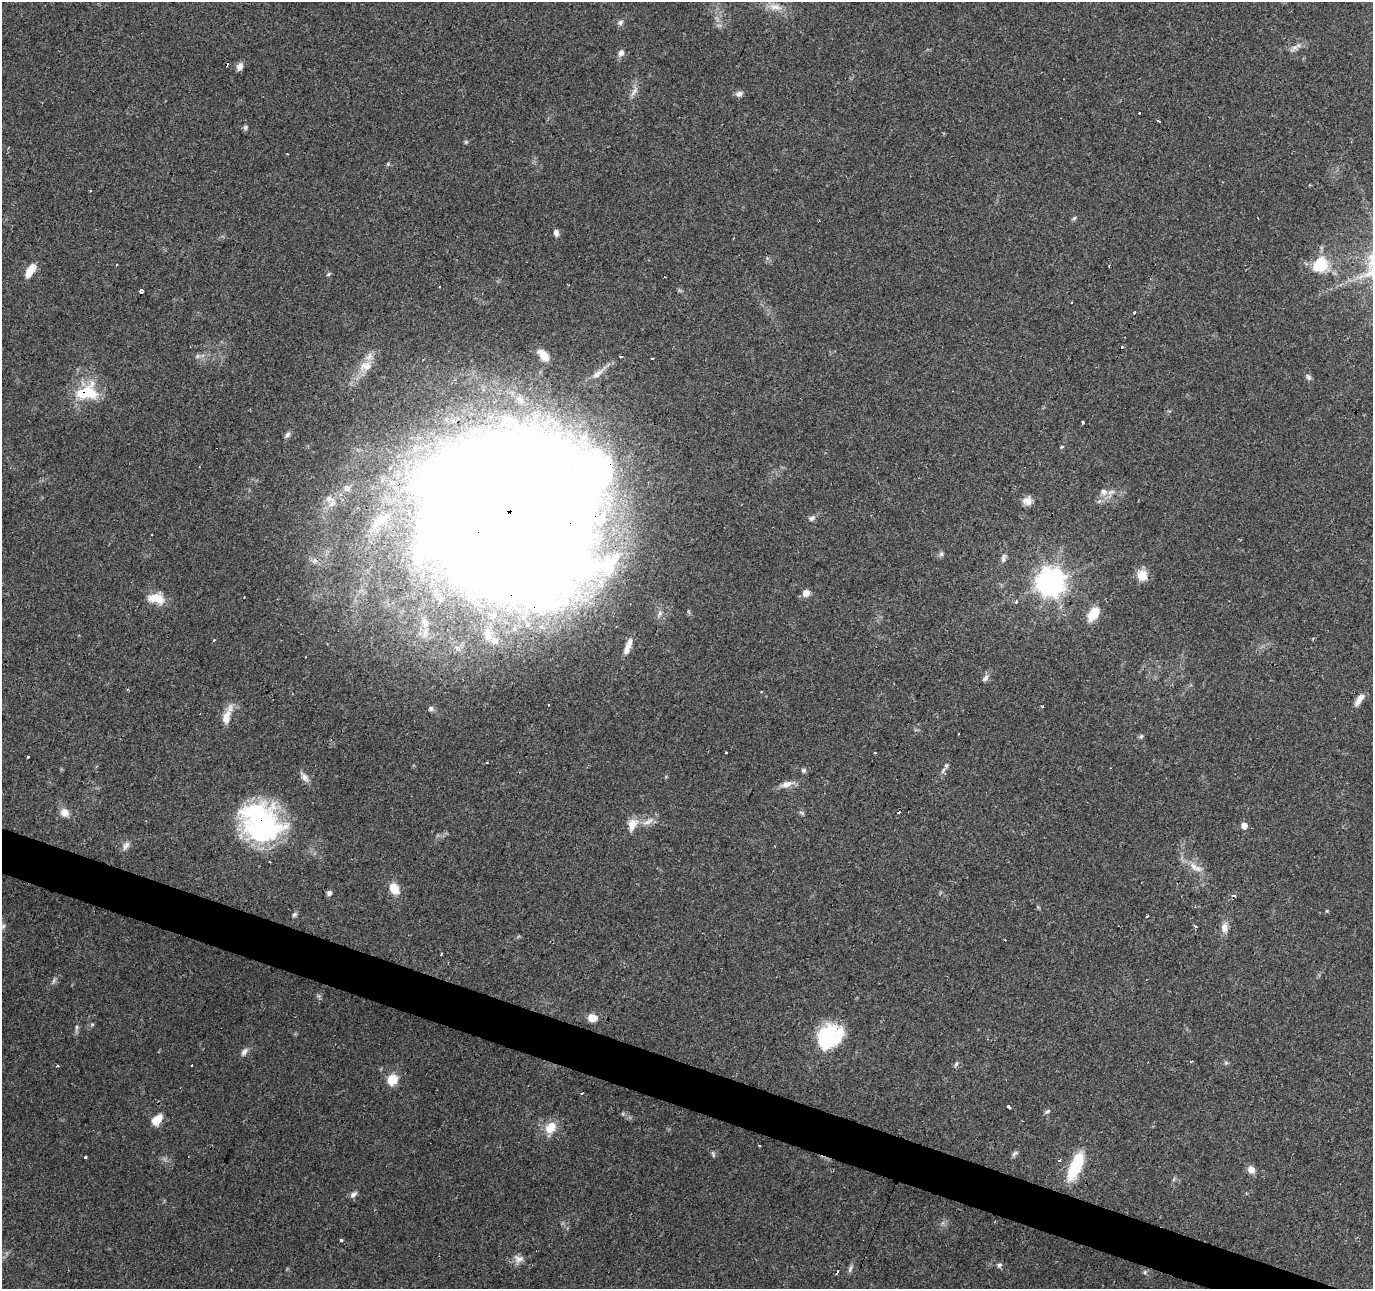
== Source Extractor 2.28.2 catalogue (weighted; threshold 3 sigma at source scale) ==
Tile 6 of 4 x 4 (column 2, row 2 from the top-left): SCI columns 1380-2750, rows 2851-4137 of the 5493 x 5634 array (HDU 1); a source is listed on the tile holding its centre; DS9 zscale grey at full resolution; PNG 1375 x 1291 px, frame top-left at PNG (2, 2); no overlay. Shown black and unused: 3% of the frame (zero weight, under 2 of 3 exposures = <1% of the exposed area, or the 3 px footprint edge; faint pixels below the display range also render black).
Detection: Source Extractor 2.28.2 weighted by HDU 2 'WHT'; one run over the whole footprint, this tile lists its part. Background 0.0634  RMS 0.0049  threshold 0.022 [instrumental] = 3 sigma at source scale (4.5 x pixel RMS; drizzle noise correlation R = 1.50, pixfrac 1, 0.0396/0.0396 arcsec/px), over >= 5 px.
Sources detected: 130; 3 inside a brighter object's white glare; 16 cosmic-ray / hot-pixel residue — not listed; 6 inside a brighter listed object's ellipse — not listed separately; the other 105 listed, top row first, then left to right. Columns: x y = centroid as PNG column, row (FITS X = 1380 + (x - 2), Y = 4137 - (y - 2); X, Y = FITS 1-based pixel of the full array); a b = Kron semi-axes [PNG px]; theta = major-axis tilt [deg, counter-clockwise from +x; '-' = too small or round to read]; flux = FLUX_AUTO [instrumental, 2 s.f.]
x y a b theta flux
775 7 20 9 -13 5.5
620 22 8 7 - 1.5
1295 47 7 4 0 1.4
621 53 9 7 61 2.4
240 67 9 7 60 2.5
634 91 16 6 53 2.6
739 94 9 7 22 1.9
1140 113 3 2 - 0.82
1159 121 3 3 - 6.4
245 127 6 6 - 1
466 142 5 5 - 0.69
90 191 2 2 - 0.54
1074 218 7 4 45 0.78
556 233 8 6 -80 2.1
1320 264 20 17 56 16
117 265 3 2 - 0.66
32 268 10 8 65 5
439 287 3 2 - 0.68
141 291 4 4 - 1.6
1135 313 3 3 - 2.9
1122 347 3 3 - 1.8
543 355 15 8 -47 5
198 356 8 6 36 1.3
621 357 3 3 - 1.2
652 358 3 2 - 0.7
366 366 19 13 22 7.4
596 374 12 8 44 2.8
1308 377 8 6 -62 1.4
87 392 30 19 14 21
1082 422 4 3 - 1.7
287 435 9 6 51 1.5
1062 447 5 4 - 0.54
390 468 5 4 - 1.4
1104 492 11 10 - 3.6
329 498 11 8 -3 2.6
1027 501 11 10 - 3.4
504 512 113 100 -47 3300
811 518 9 7 14 1.5
382 519 18 14 17 8
941 554 7 6 - 1.1
1003 558 13 6 75 1.8
1142 575 14 12 -88 5.8
1051 582 10 9 - 470
806 593 9 8 - 3
156 598 20 12 -9 8.7
1015 602 4 3 - 1.4
1093 614 14 8 55 10
424 622 15 8 -86 3.7
487 636 14 8 -74 3.3
1313 639 4 3 - 0.68
628 646 21 7 69 4.9
985 678 9 6 62 1.8
127 690 4 3 - 0.57
1359 699 17 6 54 3.7
1043 706 3 3 - 1.5
431 708 7 7 - 1.4
226 717 22 10 76 6
1141 736 7 5 68 0.86
726 753 3 3 - 2.6
28 757 3 3 - 1.6
803 770 6 6 - 1
304 777 15 7 -52 2.6
787 784 19 7 16 3.9
64 813 11 10 - 4.3
802 813 8 4 -32 0.84
260 821 48 38 -39 74
648 822 20 6 19 3.8
632 824 16 11 71 5.4
1244 826 6 6 - 3.9
126 846 13 7 56 2.2
1194 866 16 8 -50 4.7
394 889 13 9 -62 7.1
329 893 7 6 - 1.4
294 914 7 5 44 0.98
3 926 7 5 69 1.1
1195 926 3 3 - 2.3
1224 927 13 8 -82 3.2
54 981 8 4 81 1.1
592 1018 12 9 -9 4.1
92 1024 5 5 - 0.68
76 1027 8 4 82 1.1
823 1039 33 19 -82 22
244 1052 11 7 50 2.1
1226 1063 6 4 -18 0.76
956 1064 8 5 69 1
192 1065 3 3 - 4
392 1080 7 7 - 17
1009 1107 5 3 - 1.3
1047 1111 9 5 32 1
157 1119 12 8 45 8.1
550 1128 17 12 48 7.8
759 1145 3 2 - 0.78
1015 1153 11 5 42 1.3
713 1155 8 4 -81 0.8
85 1157 3 3 - 1.9
1059 1160 3 3 - 7
1076 1166 31 11 67 25
1251 1170 9 7 -56 3.5
353 1194 10 6 38 1.7
341 1240 3 3 - 1.6
518 1259 13 11 -3 3.3
999 1265 7 6 - 1.1
850 1269 11 5 74 1.4
837 1272 4 3 - 1.7
1145 1272 6 5 - 0.83
Overlapping masked pixels (flux is a lower limit): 4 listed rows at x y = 87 392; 504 512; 260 821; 823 1039
Unlisted compact peaks at least as high as the median listed source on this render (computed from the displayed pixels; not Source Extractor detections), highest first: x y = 946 765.